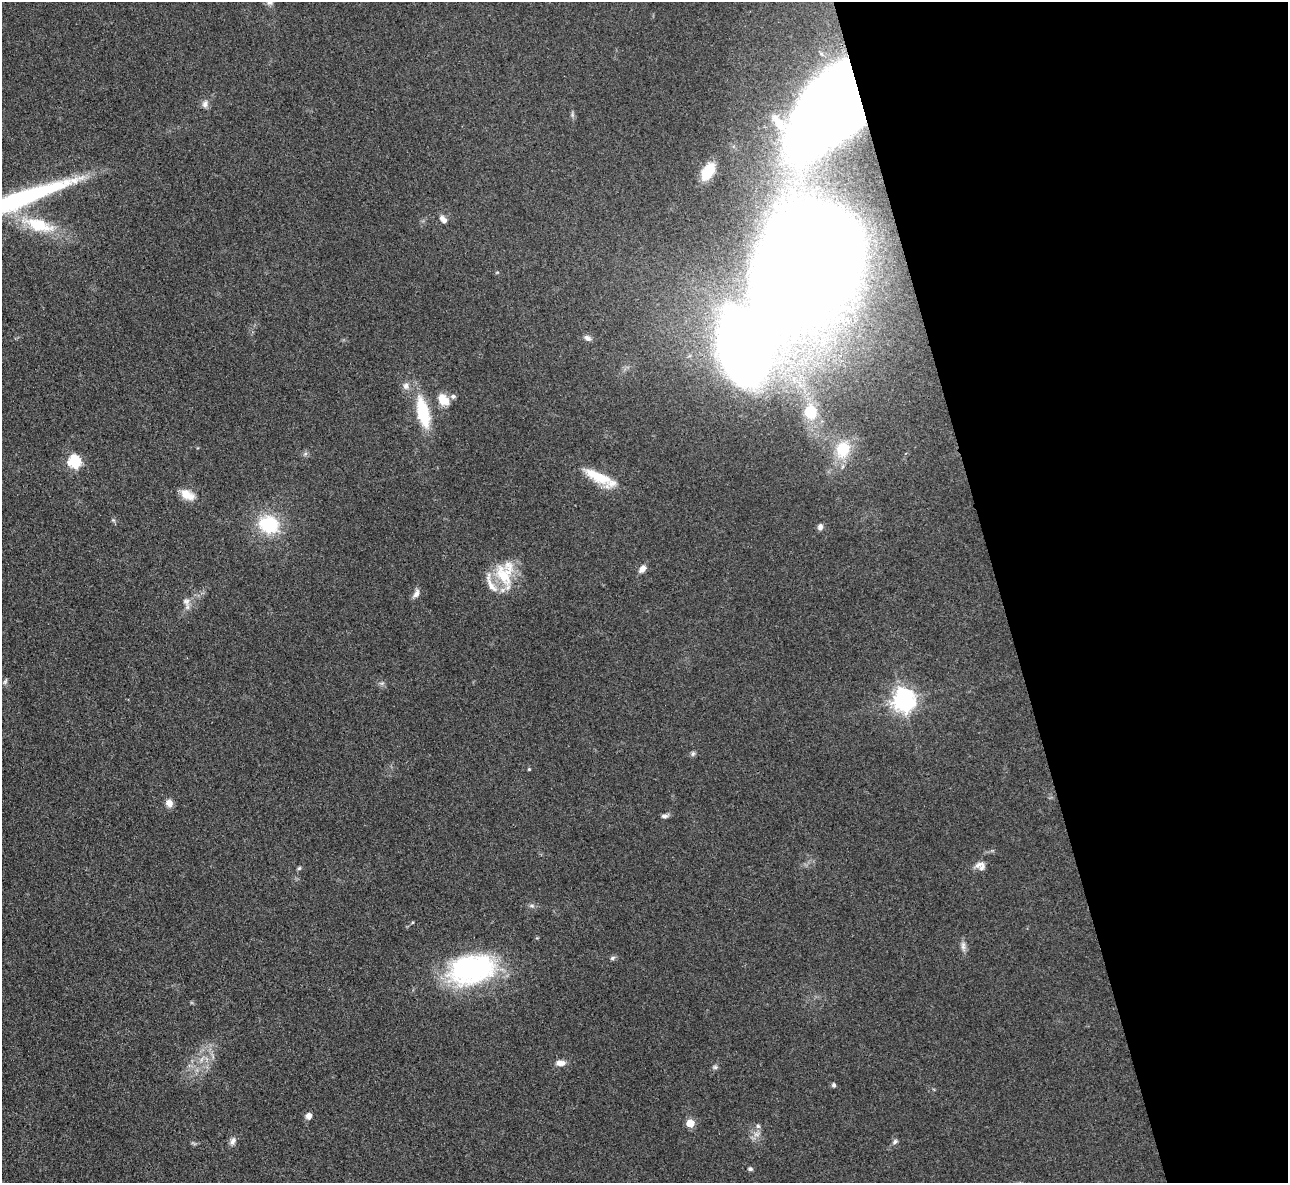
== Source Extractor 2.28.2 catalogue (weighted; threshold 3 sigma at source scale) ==
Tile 12 of 4 x 4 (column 4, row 3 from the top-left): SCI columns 3867-5152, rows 1451-2631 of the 5162 x 5140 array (HDU 1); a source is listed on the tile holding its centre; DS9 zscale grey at full resolution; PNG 1290 x 1185 px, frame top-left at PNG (2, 2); no overlay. Shown black and unused: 22% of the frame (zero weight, under 3 of 4 exposures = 2% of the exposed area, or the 3 px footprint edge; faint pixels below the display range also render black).
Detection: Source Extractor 2.28.2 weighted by HDU 2 'WHT'; one run over the whole footprint, this tile lists its part. Background 0.0792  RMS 0.0058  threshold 0.0262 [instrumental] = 3 sigma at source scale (4.5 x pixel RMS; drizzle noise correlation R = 1.50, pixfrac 1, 0.05/0.05 arcsec/px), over >= 5 px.
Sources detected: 54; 2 too faint to see at this stretch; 1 inside a brighter object's white glare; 1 long thin detection or spike segment (spike, bleed or trail) — not listed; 3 inside a brighter listed object's ellipse — not listed separately; the other 47 listed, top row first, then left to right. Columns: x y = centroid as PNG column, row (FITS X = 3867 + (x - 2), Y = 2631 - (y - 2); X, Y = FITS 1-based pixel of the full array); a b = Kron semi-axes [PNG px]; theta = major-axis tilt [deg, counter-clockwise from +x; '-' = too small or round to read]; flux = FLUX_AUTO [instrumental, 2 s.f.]
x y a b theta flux
205 104 10 8 73 2.7
833 104 63 39 57 2000
708 171 14 8 59 23
443 219 11 6 -46 3.1
39 225 49 18 -17 30
806 263 79 55 60 2800
587 338 10 6 -31 2.1
406 386 10 9 - 3.1
443 399 15 11 -56 8.4
423 412 32 12 -77 31
811 412 12 11 - 19
843 449 22 18 70 20
305 454 6 5 - 1.2
74 461 6 6 - 70
597 476 41 13 -29 18
187 494 19 11 -28 7.7
113 520 6 5 - 0.93
269 524 23 19 -23 32
820 527 8 6 72 2.3
642 569 10 7 50 3.6
505 574 37 23 -89 26
416 594 13 7 61 2.8
186 601 12 11 - 3.9
5 681 9 5 66 1.2
382 683 7 4 18 1.1
904 700 8 7 - 450
693 753 7 5 74 1.3
529 769 4 4 - 0.58
169 803 10 8 -61 3.8
665 816 11 5 10 1.7
978 865 14 8 28 3.2
299 868 6 5 - 0.88
532 906 7 4 -19 1.1
963 946 15 7 -85 2.8
612 958 7 5 29 1.3
472 969 51 30 14 100
201 1059 9 4 71 1.6
560 1063 12 7 0 4
715 1067 8 5 -1 1.3
834 1085 5 4 - 1.5
309 1116 8 7 - 2.7
690 1123 5 5 - 16
758 1126 6 6 - 1.3
756 1134 10 6 26 2.7
233 1141 12 7 70 2.5
895 1142 8 5 51 1.5
750 1169 5 4 - 1.3
Overlapping masked pixels (flux is a lower limit): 2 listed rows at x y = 833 104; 806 263